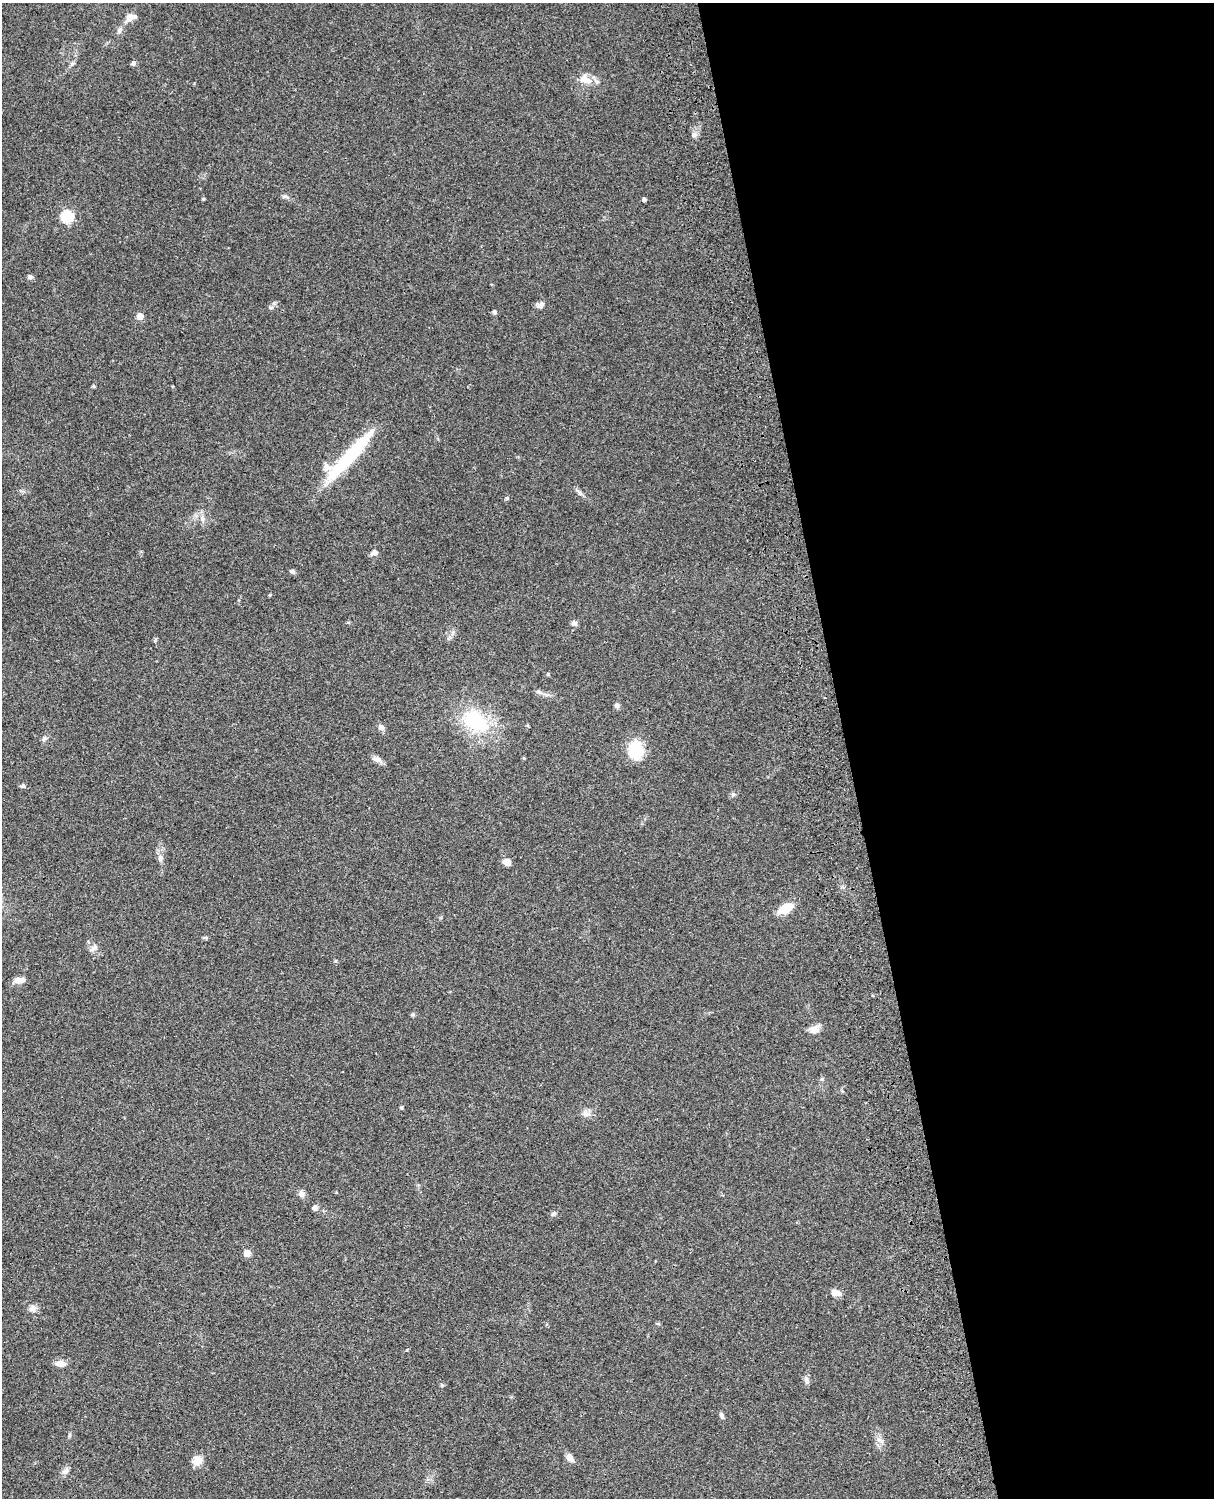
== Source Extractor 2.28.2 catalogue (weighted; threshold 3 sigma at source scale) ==
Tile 8 of 4 x 3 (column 4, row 2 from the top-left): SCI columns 3757-4968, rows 1773-3268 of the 5087 x 4928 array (HDU 1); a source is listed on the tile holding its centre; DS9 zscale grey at full resolution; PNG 1216 x 1500 px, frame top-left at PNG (2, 3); no overlay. Shown black and unused: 30% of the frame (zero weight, under 3 of 4 exposures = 6% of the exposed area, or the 3 px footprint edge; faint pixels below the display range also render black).
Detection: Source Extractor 2.28.2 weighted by HDU 2 'WHT'; one run over the whole footprint, this tile lists its part. Background 0.0981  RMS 0.0063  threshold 0.0282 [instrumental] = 3 sigma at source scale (4.5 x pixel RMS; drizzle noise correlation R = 1.50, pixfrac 1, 0.05/0.05 arcsec/px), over >= 5 px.
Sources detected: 59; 1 inside a brighter listed object's ellipse — not listed separately; the other 58 listed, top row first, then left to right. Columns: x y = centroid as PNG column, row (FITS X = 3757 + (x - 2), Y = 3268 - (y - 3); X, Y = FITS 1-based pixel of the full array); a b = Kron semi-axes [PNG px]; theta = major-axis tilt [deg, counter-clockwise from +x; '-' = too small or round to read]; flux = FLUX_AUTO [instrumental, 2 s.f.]
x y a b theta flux
131 17 15 9 10 4
119 30 10 6 69 2
133 64 6 6 - 1.4
585 80 21 9 -13 6.7
694 135 8 6 0 1.8
284 196 8 4 8 1.2
644 200 4 4 - 1.8
67 216 6 6 - 67
30 277 6 5 - 1.7
541 305 10 7 47 2.5
271 308 6 4 0 0.99
494 312 4 4 - 1.7
140 316 5 5 - 9.6
350 456 75 12 47 44
580 493 11 5 -45 1.8
507 498 5 4 - 0.73
202 519 8 5 -71 2.1
374 553 8 7 - 2.4
292 571 6 5 - 1.7
574 623 8 6 -43 1.9
548 674 4 3 - 0.6
539 691 8 4 -19 1.3
617 705 7 6 - 1.6
475 721 42 26 -36 38
381 727 8 7 - 2.3
44 738 8 6 37 1.7
635 750 17 14 -83 26
524 758 4 4 - 0.66
377 759 14 6 -9 2.7
22 786 8 5 6 1.1
733 794 7 4 2 1.1
160 858 11 7 -89 2.7
507 862 10 8 -24 3
785 908 13 7 27 18
205 937 8 4 0 0.9
94 948 14 6 35 2.2
20 980 14 6 3 4.4
413 1014 6 4 0 0.88
813 1029 12 10 34 4.4
822 1079 5 5 - 1
401 1108 5 4 - 0.81
586 1114 11 8 -10 3.1
301 1194 8 7 - 2.8
315 1208 5 5 - 3
554 1214 7 5 42 1.5
247 1253 7 7 - 3.9
836 1293 12 6 -16 4.3
32 1308 10 9 - 2.9
658 1324 6 3 -19 0.69
407 1350 5 3 - 0.49
61 1363 11 7 0 4.7
806 1380 12 5 -79 2
442 1385 5 5 - 0.73
722 1416 10 5 -64 1.5
880 1440 13 5 -24 2.3
569 1457 11 8 -49 3
197 1460 12 10 52 5.8
65 1471 10 7 40 2.5
Unlisted compact peaks at least as high as the median listed source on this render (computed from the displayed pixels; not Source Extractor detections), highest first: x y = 203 199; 270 595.